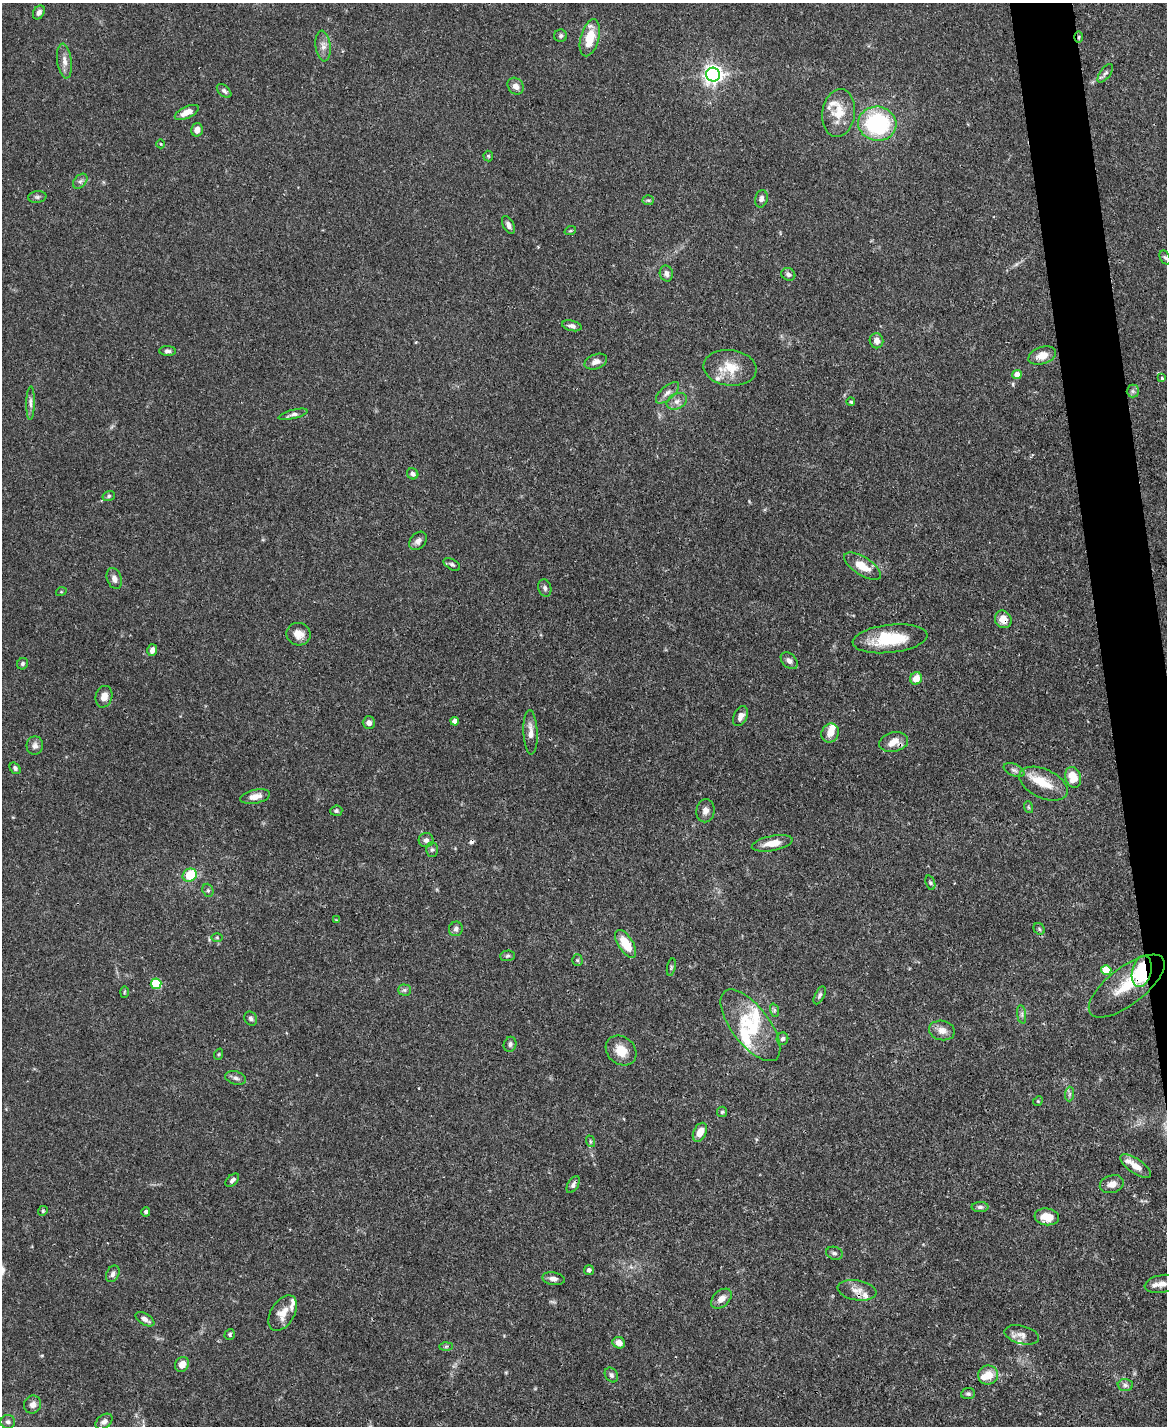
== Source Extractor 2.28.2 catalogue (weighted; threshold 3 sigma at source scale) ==
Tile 6 of 4 x 3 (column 2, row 2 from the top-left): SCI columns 1168-2332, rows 1666-3089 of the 4666 x 4644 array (HDU 1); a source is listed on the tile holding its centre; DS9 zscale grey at full resolution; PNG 1169 x 1428 px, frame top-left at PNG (2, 3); each listed source drawn as its Kron ellipse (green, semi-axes under 4 px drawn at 4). Shown black and unused: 3% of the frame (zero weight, under 3 of 4 exposures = <1% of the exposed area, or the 3 px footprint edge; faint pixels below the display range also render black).
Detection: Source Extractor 2.28.2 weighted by HDU 2 'WHT'; one run over the whole footprint, this tile lists its part. Background 0.0889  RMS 0.0036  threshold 0.0163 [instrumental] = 3 sigma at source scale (4.5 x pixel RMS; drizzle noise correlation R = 1.50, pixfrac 1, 0.05/0.05 arcsec/px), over >= 5 px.
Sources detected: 149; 1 too faint to see at this stretch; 1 cosmic-ray / hot-pixel residue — neither listed nor drawn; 12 inside a brighter listed object's ellipse — not listed separately; the other 135 listed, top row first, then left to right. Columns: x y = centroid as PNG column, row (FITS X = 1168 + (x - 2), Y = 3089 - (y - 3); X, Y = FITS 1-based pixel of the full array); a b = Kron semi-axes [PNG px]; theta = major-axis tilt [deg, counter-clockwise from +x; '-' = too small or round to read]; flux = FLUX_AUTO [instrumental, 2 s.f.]
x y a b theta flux
39 12 7 5 60 1.4
561 36 6 6 - 0.85
1079 37 5 3 - 0.52
590 38 19 9 74 8
323 46 15 7 -83 2.4
64 61 18 7 -82 2.7
1105 73 11 5 53 0.97
713 75 7 7 - 170
516 86 9 7 -53 2.1
224 91 8 5 -41 0.94
187 112 13 5 25 3.8
839 113 24 16 81 8.6
877 124 19 17 -6 38
197 130 7 5 76 2.3
161 144 4 3 - 0.29
488 156 5 5 - 0.5
80 181 8 6 50 1.1
37 197 9 6 9 0.9
761 199 9 6 76 1.2
648 200 5 5 - 0.56
508 225 10 5 -63 1.5
570 231 6 3 18 0.4
1165 257 7 5 -62 0.78
666 274 8 6 -76 1.6
788 274 7 6 - 1.4
572 326 10 5 -13 1.4
876 341 7 6 - 2.2
167 351 8 5 -2 0.97
1042 355 14 8 19 4.1
596 362 11 7 20 2
730 368 26 18 -7 8.8
1017 374 5 4 - 3.6
1162 378 3 3 - 1.3
1133 391 6 6 - 0.81
667 393 14 6 41 1.9
677 401 11 7 28 2
851 402 4 4 - 0.55
31 403 17 4 89 1.5
293 414 15 4 15 1.3
413 474 6 5 - 1.3
109 496 6 5 - 0.66
418 541 10 7 49 1.7
452 564 9 5 -32 0.88
862 566 21 9 -33 6.2
114 578 11 7 -71 1.8
545 588 9 6 -73 1.1
61 592 5 3 - 0.32
1003 619 9 8 - 3.9
298 634 12 11 - 3.6
890 639 37 14 6 17
152 650 6 4 74 1.6
789 661 10 7 -44 1.6
23 664 6 5 - 0.79
916 678 6 5 - 4.4
104 697 11 8 74 2.9
741 716 10 6 65 2.3
455 721 4 4 - 2.5
369 723 6 6 - 1.9
530 732 22 7 -88 3.5
830 733 10 8 61 3.6
894 742 15 9 11 4.6
35 745 9 8 - 1.5
15 768 6 5 - 0.95
1014 770 11 6 -24 1.3
1073 777 10 7 -70 6.6
1044 784 26 14 -25 8
255 797 15 7 12 3.1
1028 807 6 4 -71 0.52
336 811 6 5 - 0.72
705 811 11 9 81 2
426 840 7 7 - 1.3
772 843 21 7 11 4.7
432 850 7 6 - 0.81
190 875 7 6 - 11
930 883 7 4 -70 0.6
208 890 7 5 -69 0.73
336 920 4 4 - 0.28
456 929 7 7 - 1.3
1039 929 6 5 - 0.66
217 937 6 4 -1 0.45
626 944 16 7 -58 8.5
508 956 7 5 3 0.7
577 960 5 5 - 0.55
671 967 9 3 78 0.5
1106 970 5 5 - 8.5
1142 971 16 9 76 32
156 984 5 5 - 21
1127 986 45 18 37 17
404 990 6 5 - 0.81
124 992 5 3 - 0.38
820 995 10 4 64 0.86
774 1010 7 4 -72 0.68
1022 1014 9 4 -82 0.97
251 1019 7 6 - 0.98
750 1025 42 19 -53 17
942 1030 13 9 -12 3.1
782 1039 6 5 - 1.1
510 1044 7 6 - 0.96
621 1051 16 13 -40 5.9
219 1054 6 3 71 0.38
235 1078 10 6 -16 1.3
1070 1094 7 4 89 0.88
1038 1101 5 4 - 0.43
722 1112 5 5 - 0.58
700 1132 10 6 65 4.1
590 1141 6 3 -72 0.47
1136 1166 18 7 -34 4.1
232 1180 8 5 44 1.2
1112 1184 12 8 17 2.7
573 1185 9 5 61 1.1
980 1207 8 5 0 1
43 1211 5 4 - 0.51
146 1212 5 4 - 0.78
1047 1217 12 8 -7 4.7
834 1253 8 6 -17 1
589 1270 5 5 - 1.2
113 1274 9 6 62 1.3
553 1279 11 6 -9 1.7
1162 1284 17 9 10 2.9
857 1290 20 10 -9 3.4
721 1299 12 8 42 2.8
283 1313 19 12 60 4.7
145 1319 10 5 -30 1.8
230 1334 5 5 - 0.59
1022 1335 18 9 -14 2.5
619 1343 6 5 - 2.6
446 1346 6 4 2 0.6
182 1364 8 6 55 2.8
611 1375 8 6 -56 0.95
988 1375 10 9 - 5.3
1125 1385 7 6 - 1.1
968 1394 7 5 7 0.78
33 1405 9 8 - 1.8
8 1422 7 7 - 1.1
104 1422 9 6 39 1.5
Overlapping masked pixels (flux is a lower limit): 4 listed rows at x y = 1079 37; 1003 619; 894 742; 1142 971
Isophote crosses this tile's border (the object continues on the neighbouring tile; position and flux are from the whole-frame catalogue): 1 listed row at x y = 1162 1284